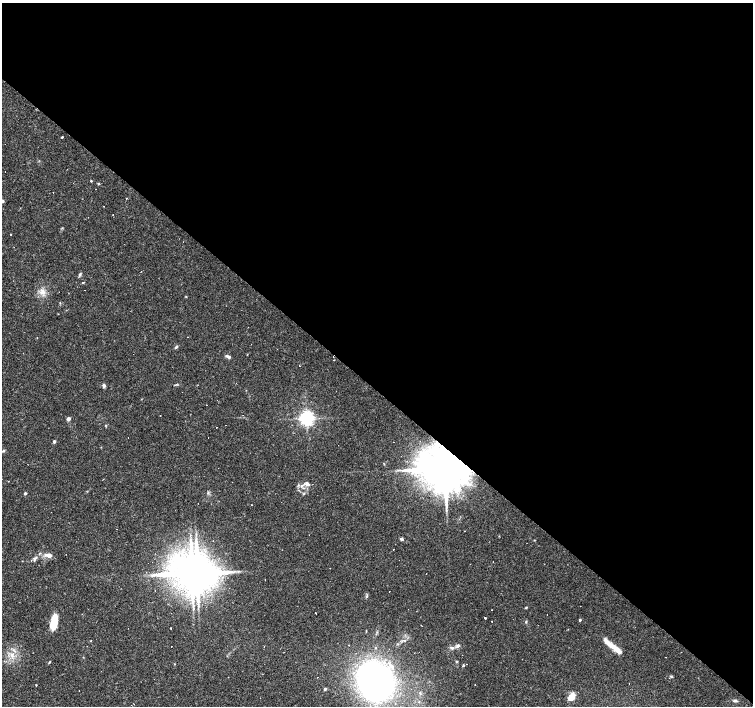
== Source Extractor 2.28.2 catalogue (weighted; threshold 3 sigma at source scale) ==
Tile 3 of 4 x 4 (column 3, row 1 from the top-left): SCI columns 3006-4506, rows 4452-5858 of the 6008 x 6021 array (HDU 1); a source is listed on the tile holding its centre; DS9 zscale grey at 2 x 2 block average (1 PNG px = mean of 2 x 2 image px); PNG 755 x 708 px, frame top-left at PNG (2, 3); no overlay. Shown black and unused: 55% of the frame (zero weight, under 2 of 3 exposures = <1% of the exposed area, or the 3 px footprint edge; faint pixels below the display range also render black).
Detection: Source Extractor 2.28.2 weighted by HDU 2 'WHT'; one run over the whole footprint, this tile lists its part. Background 0.0366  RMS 0.0033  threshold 0.0148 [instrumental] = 3 sigma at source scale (4.5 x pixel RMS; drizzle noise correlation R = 1.50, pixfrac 1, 0.0396/0.0396 arcsec/px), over >= 5 px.
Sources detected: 110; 1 inside a brighter object's white glare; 29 cosmic-ray / hot-pixel residue — not listed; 6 inside a brighter listed object's ellipse — not listed separately; the other 74 listed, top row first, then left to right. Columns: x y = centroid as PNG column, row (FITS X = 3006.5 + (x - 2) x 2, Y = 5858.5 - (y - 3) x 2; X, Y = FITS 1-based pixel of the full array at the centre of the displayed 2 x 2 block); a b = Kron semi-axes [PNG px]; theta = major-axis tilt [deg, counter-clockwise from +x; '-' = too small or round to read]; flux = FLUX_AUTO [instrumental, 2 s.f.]
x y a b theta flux
62 137 2 2 - 3.1
91 181 3 2 - 0.55
98 184 3 3 - 0.69
53 193 2 2 - 0.32
126 199 2 2 - 0.34
2 201 5 3 - 1.3
103 206 2 2 - 0.63
113 214 2 2 - 0.43
10 235 2 2 - 1.6
80 274 5 3 - 1.1
83 282 4 2 - 0.85
42 292 8 6 -90 4.4
186 297 3 2 - 0.41
60 303 3 2 - 0.49
176 347 4 3 - 0.97
228 357 6 3 -23 2.2
104 385 5 4 - 1.5
206 405 2 2 - 0.33
306 418 4 4 - 260
68 419 4 4 - 1.8
105 425 3 2 - 0.49
225 425 2 2 - 0.4
54 441 2 2 - 2.4
3 451 4 3 - 0.88
218 468 2 2 - 0.22
445 469 11 9 35 5600
232 482 2 2 - 0.42
307 484 8 4 -31 2.5
298 485 3 3 - 0.85
25 493 3 3 - 1.3
304 494 3 2 - 0.67
252 505 2 2 - 0.27
464 531 2 2 - 0.29
401 539 3 3 - 2.3
190 540 4 2 - 1
49 556 4 4 - 3.8
35 558 6 3 40 1.6
493 562 2 2 - 0.38
197 572 10 8 70 2500
265 580 2 2 - 0.27
155 591 2 2 - 1.6
367 596 4 3 - 0.88
526 607 4 2 - 0.66
194 609 2 2 - 1.5
315 613 3 2 - 0.91
485 618 2 2 - 1
580 620 2 2 - 1.1
55 621 14 8 88 11
526 622 4 3 - 0.77
421 625 2 2 - 1
170 628 2 2 - 2.4
91 641 2 2 - 1.7
608 642 21 5 -45 7.3
349 645 2 2 - 0.25
171 646 2 2 - 0.59
458 646 5 4 - 1.9
452 648 5 4 - 1.8
12 655 6 4 38 3.1
665 657 2 2 - 0.38
456 661 4 2 - 0.68
49 662 4 2 - 0.58
174 664 2 2 - 0.36
463 665 3 2 - 1.5
671 676 3 2 - 0.68
318 677 2 2 - 1.3
375 682 22 20 -64 410
36 685 2 2 - 1.1
475 685 2 2 - 0.26
325 689 2 2 - 1.4
79 691 2 2 - 0.48
420 693 5 3 - 1
571 697 7 4 47 12
735 701 5 3 - 1.3
131 705 2 2 - 0.84
Overlapping masked pixels (flux is a lower limit): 1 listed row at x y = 445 469
Isophote crosses this tile's border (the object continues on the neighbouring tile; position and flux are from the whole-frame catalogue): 1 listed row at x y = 2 201
Diffuse or blended objects may show on this block-average render without a row.